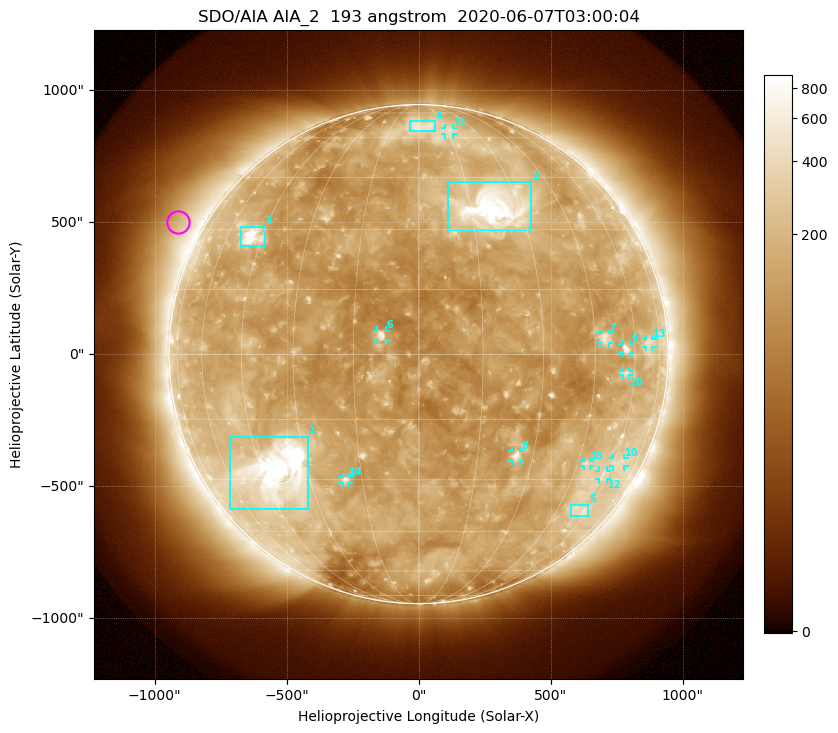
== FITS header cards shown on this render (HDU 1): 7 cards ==
TELESCOP= 'SDO/AIA'
INSTRUME= 'AIA_2'
WAVELNTH=                  193
WAVEUNIT= 'angstrom'
DATE-OBS= '2020-06-07T03:00:04.84'
CTYPE1  = 'HPLN-TAN'
CTYPE2  = 'HPLT-TAN'

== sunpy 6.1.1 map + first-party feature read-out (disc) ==
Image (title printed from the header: SDO/AIA AIA_2  193 angstrom  2020-06-07T03:00:04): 1024 x 1024 px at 2.4 arcsec/px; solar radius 945 arcsec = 394 px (full disc in frame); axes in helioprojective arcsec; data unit not stated in the header (colour bar unlabelled)
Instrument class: DISC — disc imager (sunpy class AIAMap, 193 A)
Bright regions (active regions / flare kernels): reference = the median radial profile (limb darkening/brightening removed); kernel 9 px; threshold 5 sigma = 219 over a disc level ~136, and >= 1.15x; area >= 12 px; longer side >= 9 px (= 22 arcsec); searched inside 0.97 R_sun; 16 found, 16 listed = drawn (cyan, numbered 1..; 11 of them under ~33 arcsec drawn as corner ticks so the feature stays visible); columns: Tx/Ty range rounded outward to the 5 arcsec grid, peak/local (2 s.f.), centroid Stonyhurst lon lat
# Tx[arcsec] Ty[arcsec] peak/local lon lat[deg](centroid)
1 -715..-415 -585..-310 20 -40 -28
2 110..430 470..655 14 +22 +36
3 -675..-580 410..485 13 -49 +28
4 -30..65 845..885 3 +2 +66
5 575..645 -615..-570 2.9 +56 -38
6 -155..-125 55..90 6.7 -9 +4
7 685..720 40..80 4 +48 +4
8 355..385 -405..-365 5.2 +25 -24
9 770..805 5..40 4.3 +56 +1
10 735..780 -425..-390 2.5 +63 -26
11 100..135 830..860 2.7 +16 +63
12 685..715 -475..-440 2.6 +57 -29
13 860..885 25..60 2.6 +67 +3
14 -290..-265 -490..-465 3.8 -20 -30
15 625..650 -425..-405 2.9 +48 -26
16 775..800 -80..-65 2.7 +56 -4
Off-limb structures (1.02-1.3 R_sun): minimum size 162 px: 6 found; the strongest spans PA ~40..80 deg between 1.02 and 1.3 R_sun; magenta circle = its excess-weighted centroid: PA ~60 deg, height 1.1 R_sun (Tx ~-910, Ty ~500 arcsec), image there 1.8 x the reference